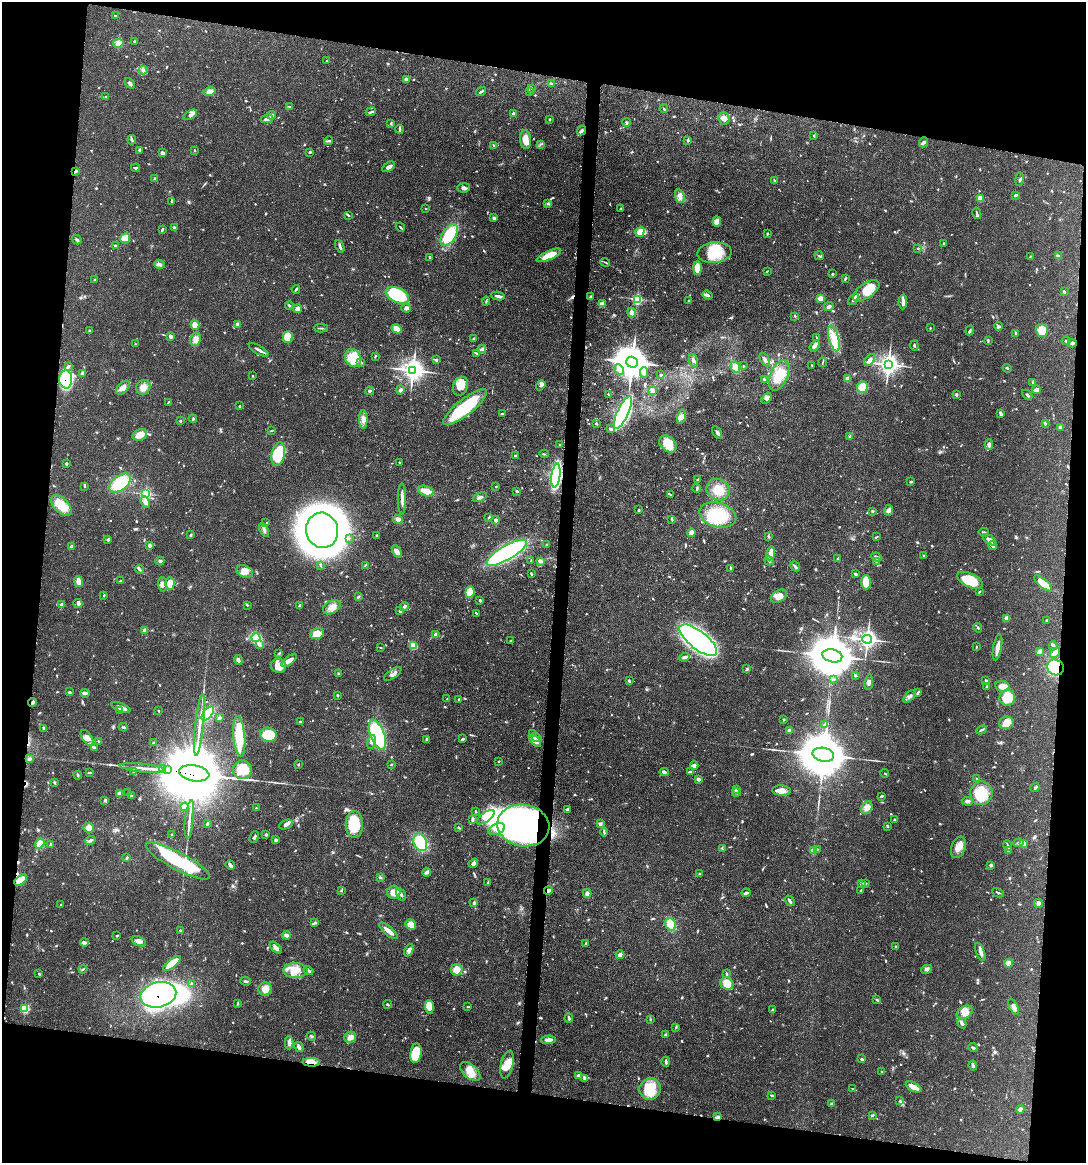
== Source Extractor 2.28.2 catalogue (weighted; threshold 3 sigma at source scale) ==
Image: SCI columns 118-4450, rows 1-4641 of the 4678 x 4645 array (HDU 1 of 3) = the unmasked area's bounding box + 8 px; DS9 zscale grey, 4 x 4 block average (1 PNG px = mean of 4 x 4 image px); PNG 1088 x 1165 px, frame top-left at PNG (2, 2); each listed source drawn as its Kron ellipse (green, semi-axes under 4 px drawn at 4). Shown black and unused: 19% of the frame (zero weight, under 3 of 4 exposures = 1% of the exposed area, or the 3 px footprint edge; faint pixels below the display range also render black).
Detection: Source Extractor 2.28.2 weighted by HDU 2 'WHT'. Background 0.0581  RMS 0.0033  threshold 0.015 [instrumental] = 3 sigma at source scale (4.5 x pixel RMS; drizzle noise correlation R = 1.50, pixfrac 1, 0.05/0.05 arcsec/px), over >= 5 px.
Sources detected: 966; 3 too faint to see at this stretch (4 x 4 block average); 13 inside a brighter object's white glare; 7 cosmic-ray / hot-pixel residue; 2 long thin detections or spike segments (spike, bleed or trail) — neither listed nor drawn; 15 coinciding with a brighter row at this scale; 43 inside a brighter listed object's ellipse — not listed separately; of the other 883, all 500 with FLUX_AUTO >= 1.49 (the completeness limit of this list) listed and drawn (383 fainter detections not listed), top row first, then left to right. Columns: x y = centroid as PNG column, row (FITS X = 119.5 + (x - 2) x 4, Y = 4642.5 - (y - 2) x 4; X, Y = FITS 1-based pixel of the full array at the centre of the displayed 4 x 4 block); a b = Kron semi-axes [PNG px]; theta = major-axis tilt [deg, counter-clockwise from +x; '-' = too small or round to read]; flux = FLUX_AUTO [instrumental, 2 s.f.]
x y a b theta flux
115 16 3 2 - 2.3
134 41 4 2 - 2.1
118 43 5 3 - 5.8
327 61 2 2 - 2.7
143 70 4 3 - 4.1
406 79 3 2 - 6.7
130 83 6 3 -49 4.4
551 83 2 2 - 1.5
532 89 3 2 - 1.8
529 91 3 2 - 2.7
209 92 7 3 11 11
481 92 5 2 - 3.7
106 97 2 2 - 1.8
290 107 4 2 - 1.7
664 109 4 2 - 1.6
371 112 5 2 - 3.1
513 114 4 3 - 4.2
190 115 7 4 30 6.6
271 115 4 3 - 5.2
724 118 6 5 - 12
267 119 6 3 13 10
549 119 2 2 - 2.6
626 122 4 3 - 2.4
391 123 4 2 - 1.8
399 129 4 2 - 2.7
582 131 5 3 - 5.5
814 136 3 2 - 2.4
525 139 9 5 -85 18
132 140 5 2 - 3
328 141 4 2 - 2.8
688 141 2 2 - 1.7
923 142 5 2 - 2.9
540 144 3 2 - 1.8
494 146 3 2 - 2.2
140 150 3 2 - 1.8
195 150 3 2 - 1.5
310 152 3 2 - 3
163 153 4 3 - 6.4
389 167 7 3 31 7.1
136 168 4 2 - 3
75 171 3 2 - 4.9
155 179 4 2 - 4.6
1020 179 7 2 82 3.1
775 181 3 2 - 2.7
463 188 7 4 7 7
1015 195 3 2 - 3.4
680 196 7 4 -72 9.2
980 198 3 3 - 23
172 202 4 2 - 1.9
548 203 3 3 - 2.5
426 209 2 2 - 2.3
621 209 2 2 - 3.3
977 213 6 2 -78 3.9
348 215 3 2 - 2.2
494 218 3 2 - 5.9
717 221 5 4 - 17
400 227 5 2 - 2.4
174 228 4 2 - 5.3
162 230 4 2 - 2.7
640 232 5 3 - 20
767 233 3 2 - 2
449 235 12 6 57 89
125 238 5 5 - 27
77 240 5 3 - 3.5
943 243 3 2 - 1.6
115 246 4 2 - 2.4
340 246 6 2 -66 4.9
918 248 3 2 - 1.7
714 253 17 10 4 56
549 255 13 4 25 38
819 256 5 2 - 2.3
1030 256 2 2 - 1.6
1058 256 4 3 - 3
429 257 3 2 - 1.9
605 262 5 2 - 2.3
159 264 5 4 - 5.3
697 268 7 4 90 35
767 271 3 2 - 1.6
832 274 2 2 - 3.1
845 278 3 2 - 2.3
94 279 2 2 - 1.7
296 289 4 2 - 2.9
866 291 15 7 35 48
1064 291 3 2 - 3.5
397 295 12 7 -25 140
707 295 5 4 - 5.3
498 296 7 2 -10 6.1
591 297 4 2 - 4.7
821 298 4 3 - 15
637 299 2 2 - 210
854 299 6 3 53 5.5
486 301 4 2 - 2
689 301 3 2 - 3.2
903 302 7 3 87 10
602 304 3 2 - 17
289 305 4 2 - 2.4
829 307 5 3 - 6.9
406 308 5 4 - 5.1
298 309 4 3 - 8.6
632 312 5 4 - 5.5
795 316 3 2 - 2.1
237 324 2 2 - 11
195 325 5 4 - 20
999 326 4 3 - 3.7
321 328 6 2 -3 3.1
930 328 2 2 - 1.9
397 329 5 3 - 20
970 330 5 2 - 3.1
1042 330 6 6 - 39
89 331 2 2 - 1.5
1016 333 3 2 - 3.3
170 336 3 2 - 7
288 337 6 5 - 46
817 338 4 2 - 1.5
834 338 13 5 -75 25
196 339 7 5 63 9.6
473 339 4 2 - 1.5
988 341 3 2 - 1.7
1066 341 4 2 - 2
1072 343 4 3 - 4.3
135 344 2 2 - 1.7
914 345 5 2 - 2.3
815 346 6 3 53 7.4
482 349 4 2 - 3.1
259 350 11 2 -30 7.3
477 353 4 2 - 2
375 356 3 2 - 2.6
353 358 9 7 -70 57
765 359 7 3 -63 6.5
436 360 2 2 - 4.4
870 360 7 3 49 7.1
694 361 7 2 -71 5.7
361 362 4 2 - 4.3
632 362 6 5 - 4700
822 362 5 2 - 2.3
888 364 4 4 - 990
812 365 2 2 - 1.6
69 366 3 3 - 3.1
743 366 2 2 - 1.7
735 367 6 4 -64 20
1007 368 4 2 - 2.2
619 369 5 4 - 6.6
413 370 4 3 - 1600
644 372 5 4 - 7.5
83 373 3 3 - 11
661 375 3 2 - 1.9
779 375 16 8 66 39
252 376 2 2 - 2.2
66 379 9 6 -88 310
764 379 2 2 - 7.5
847 379 2 2 - 24
1032 383 3 2 - 1.7
541 385 5 3 - 4.6
461 386 9 7 67 27
143 387 7 7 - 16
862 387 6 5 - 39
123 388 8 5 47 12
400 390 4 3 - 6
1036 390 4 3 - 10
369 391 4 2 - 3.5
653 391 3 2 - 13
608 394 2 2 - 1.9
956 395 3 2 - 3.8
1027 395 6 2 -43 2.6
766 398 6 3 52 6.1
168 402 4 2 - 2.1
240 406 2 2 - 2.1
465 407 27 8 38 130
502 413 3 2 - 1.8
623 413 18 5 66 740
1001 413 4 2 - 5.7
681 417 7 3 80 8.6
193 419 4 2 - 2.5
363 420 9 4 -89 11
180 421 3 2 - 1.6
596 423 3 3 - 2.1
1045 423 3 2 - 3.9
1060 427 4 3 - 4.1
610 429 3 2 - 6.1
272 430 3 2 - 2.1
717 432 7 2 -61 4.9
140 435 7 5 27 21
850 436 3 2 - 3.6
668 444 10 7 -43 45
989 444 5 3 - 7
560 445 3 2 - 1.9
278 454 12 6 79 87
544 454 5 2 - 2
515 455 3 2 - 2.2
66 463 3 2 - 2.9
399 463 2 2 - 2.2
556 476 12 4 83 350
698 480 3 2 - 2.7
911 482 3 2 - 3
120 483 12 7 38 78
84 486 3 2 - 1.8
496 487 2 2 - 2.1
697 488 4 2 - 3.1
718 490 12 10 -25 30
426 491 8 5 -18 24
517 491 2 2 - 4.6
145 494 3 3 - 170
670 494 2 2 - 1.7
480 497 7 3 23 5.2
402 499 15 2 -90 10
145 502 6 4 -68 8.3
61 505 13 7 -47 46
639 510 3 2 - 2.5
889 510 5 4 - 7.1
873 511 3 3 - 2.2
718 515 19 12 -15 87
489 517 3 2 - 1.8
398 519 5 4 - 6.8
672 519 4 2 - 2.2
496 520 4 3 - 4
266 523 3 2 - 1.8
264 530 7 3 -66 7
322 530 18 16 -77 1800
984 532 5 2 - 2.6
691 533 4 3 - 13
191 535 3 2 - 2.7
377 535 3 2 - 1.8
769 537 3 2 - 1.7
877 537 3 2 - 1.5
349 538 2 2 - 1.5
108 540 4 2 - 2.5
990 540 7 3 -37 14
547 544 3 2 - 2.2
150 545 3 2 - 5.7
993 546 4 3 - 5.4
72 547 3 2 - 8
397 551 7 3 -59 11
507 553 23 7 30 380
771 553 7 3 81 22
924 556 3 2 - 2
877 557 5 3 - 4.6
838 559 3 2 - 3.6
160 561 4 2 - 2.9
531 561 3 2 - 1.5
540 561 4 3 - 6
769 561 5 3 - 4.3
876 561 3 2 - 1.7
320 565 3 2 - 2.9
365 566 3 2 - 1.7
795 566 5 2 - 5.5
730 568 3 2 - 2
140 569 4 2 - 3.3
245 571 8 6 -21 17
531 574 3 2 - 2.3
855 574 3 2 - 3.7
970 580 14 6 -25 76
78 581 5 3 - 13
120 581 3 2 - 2.4
866 582 7 5 89 38
170 583 6 4 88 23
1043 583 11 3 -40 39
163 584 7 4 -85 9
470 592 6 4 83 35
979 592 3 2 - 2.5
104 595 2 2 - 1.7
779 596 8 5 31 20
358 597 2 2 - 1.7
480 600 2 2 - 3.4
78 604 5 3 - 4.1
61 605 2 2 - 6.7
247 605 3 2 - 1.8
300 606 3 2 - 5.9
332 607 9 6 29 16
404 607 5 2 - 5.9
400 611 3 2 - 6.5
477 614 4 2 - 3.5
1007 618 2 2 - 16
1047 620 3 2 - 1.8
978 628 5 2 - 3
145 630 2 2 - 11
317 634 7 5 15 25
435 635 2 2 - 14
256 638 4 4 - 59
867 639 5 3 - 680
698 640 23 9 -38 1100
510 641 2 2 - 1.8
260 644 4 3 - 3.8
413 645 3 2 - 31
1053 646 4 3 - 3.8
976 647 3 2 - 1.7
997 647 13 3 80 16
380 648 2 2 - 1.7
1039 652 4 2 - 13
279 653 3 2 - 1.9
1055 653 6 4 47 11
832 656 10 6 -12 11000
685 657 5 3 - 5
238 660 5 3 - 5.6
289 660 9 3 39 14
278 666 8 7 - 31
1055 667 8 7 - 140
747 669 3 3 - 3.3
338 673 3 2 - 2.5
393 674 10 3 36 8
855 675 3 2 - 1.8
833 679 3 2 - 1.5
986 680 3 2 - 3.3
629 681 3 2 - 3
869 682 8 4 82 6.4
987 686 3 3 - 2.2
1002 686 7 5 -13 22
69 692 3 2 - 1.7
85 693 5 3 - 4.9
917 693 3 3 - 2.3
338 695 2 2 - 3
910 696 8 3 45 6.6
1007 698 8 7 - 49
447 699 2 2 - 1.8
459 699 3 2 - 3.1
32 703 4 2 - 5.7
121 708 10 3 -22 14
120 711 3 2 - 1.7
158 711 3 2 - 1.6
208 713 8 4 51 75
220 717 2 2 - 4.5
784 719 2 2 - 2.2
300 721 4 2 - 1.9
1006 723 7 6 - 21
825 724 4 2 - 2.6
200 725 31 2 84 20
123 727 4 2 - 2.5
43 728 3 2 - 2.4
790 730 4 3 - 6.6
982 730 5 2 - 3.4
533 734 3 2 - 3
268 735 8 7 - 110
377 735 16 7 -69 250
239 736 20 6 -85 83
87 738 9 4 -55 13
537 738 5 3 - 4.5
463 739 3 2 - 3.6
427 740 4 3 - 4.7
98 741 3 2 - 2.3
535 741 7 3 -46 7.3
371 742 7 3 77 6.1
153 743 3 2 - 3
94 748 4 2 - 2.9
823 755 11 7 -11 13000
29 759 3 2 - 5.3
499 761 2 2 - 1.8
391 764 3 2 - 1.9
298 765 3 2 - 2.1
694 765 4 2 - 9.1
143 768 23 2 -6 15
162 769 2 2 - 35
167 770 3 2 - 150
242 770 9 9 - 50
134 771 4 2 - 3.1
664 772 4 3 - 4.3
690 772 3 2 - 4.4
90 773 3 2 - 1.6
194 773 15 8 -9 30000
885 773 4 2 - 1.6
78 775 4 2 - 2.2
977 778 3 2 - 2.1
698 779 3 3 - 4.9
55 782 3 3 - 2.5
1035 788 4 3 - 3.1
736 790 3 2 - 2.5
781 791 9 5 -5 20
119 793 2 2 - 10
127 793 3 2 - 1.6
736 793 4 2 - 2.5
981 793 11 11 - 73
131 796 2 2 - 3.1
881 796 3 2 - 2.9
105 801 3 2 - 2
967 801 6 3 -5 5.9
185 807 4 4 - 10
256 808 2 2 - 2.5
867 808 7 5 61 11
567 809 3 3 - 3.7
476 811 3 2 - 1.9
486 817 10 4 37 19
189 819 19 2 83 14
472 819 4 2 - 5.6
894 820 3 2 - 2.3
600 823 3 2 - 2.9
207 824 4 2 - 2.5
354 824 13 8 -90 91
286 825 7 3 22 6.4
523 825 26 21 -9 600
888 826 3 2 - 2.2
458 827 4 2 - 1.9
88 828 5 5 - 18
497 829 9 5 23 15
604 832 4 2 - 2.6
266 834 3 2 - 2.8
172 835 3 2 - 1.7
254 837 6 2 68 3.5
90 840 5 2 - 5
276 840 3 3 - 3.3
420 842 9 6 -66 110
40 843 5 4 - 19
1019 843 5 3 - 4.4
50 844 3 2 - 2.4
1023 844 4 2 - 2.9
1008 846 5 2 - 3.2
958 847 11 7 70 21
722 849 4 2 - 3.1
817 849 3 2 - 1.9
1008 850 3 2 - 2.3
813 851 3 2 - 13
127 858 3 2 - 2.7
178 861 36 9 -28 160
473 863 5 3 - 7.6
230 865 5 2 - 8.1
991 865 3 2 - 4.3
427 872 4 3 - 6.7
699 873 2 2 - 1.6
380 877 4 2 - 3
21 880 7 3 39 36
488 883 4 2 - 2.6
861 883 3 3 - 5
866 884 4 2 - 1.8
341 890 4 2 - 2.3
548 890 4 3 - 7.7
861 890 2 2 - 1.7
394 892 7 6 - 21
587 893 4 3 - 13
746 893 4 3 - 4
998 893 6 2 -28 3
401 895 7 3 -60 5.9
790 901 6 2 -54 5.9
474 903 3 3 - 4.1
1038 903 4 4 - 5.6
61 905 3 2 - 2.1
315 923 3 2 - 1.9
671 924 6 5 - 28
411 925 5 5 - 20
180 930 2 2 - 1.5
388 931 12 3 -41 18
287 935 4 3 - 7.5
117 936 3 2 - 1.7
139 941 7 4 -22 12
84 943 4 3 - 7.1
586 943 3 2 - 2.4
895 946 3 2 - 1.5
276 948 7 3 -45 8.6
409 950 6 3 68 7.8
980 952 10 3 -68 7.4
620 955 4 3 - 9.9
172 963 10 4 38 36
1008 963 4 3 - 11
83 969 4 2 - 1.9
927 969 5 4 - 5.8
295 970 12 7 -1 30
457 970 6 5 - 20
308 971 5 2 - 5.1
39 974 3 2 - 1.6
727 974 3 2 - 2.4
246 981 5 2 - 3.5
727 983 7 6 - 33
191 984 4 2 - 2.6
265 989 6 6 - 20
158 995 18 12 13 460
877 1000 3 2 - 1.9
238 1004 3 2 - 1.6
388 1004 4 2 - 2.8
429 1007 7 4 -87 23
468 1007 3 2 - 1.6
1014 1007 9 3 -66 8.5
25 1009 3 3 - 36
773 1010 4 2 - 2.2
965 1012 8 6 26 18
569 1018 4 2 - 4.5
650 1019 3 2 - 1.6
962 1023 5 3 - 5.9
676 1027 3 2 - 2
666 1035 2 2 - 4.2
311 1036 4 2 - 3
350 1037 6 5 - 11
549 1040 7 3 2 11
289 1043 7 3 -89 9.6
299 1047 5 3 - 7.3
973 1047 4 3 - 3.6
416 1053 10 5 83 69
861 1059 3 3 - 2.8
311 1062 8 4 -4 15
666 1062 5 2 - 3.8
507 1064 14 6 77 27
973 1066 5 3 - 4.1
470 1071 12 7 -40 28
882 1071 3 2 - 1.6
578 1075 4 3 - 2.9
584 1078 4 2 - 3.4
914 1087 9 3 -26 23
650 1089 11 10 - 61
853 1089 3 2 - 2.1
771 1095 3 2 - 1.7
900 1101 3 2 - 2
832 1104 3 3 - 5
1020 1109 4 3 - 5.6
872 1115 3 2 - 1.7
718 1117 4 3 - 3.6
Overlapping masked pixels (flux is a lower limit): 12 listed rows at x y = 75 171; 66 379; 556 476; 1055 667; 32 703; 167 770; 194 773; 523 825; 548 890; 158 995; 311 1062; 718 1117
Diffuse or blended objects may show on this block-average render without a row.